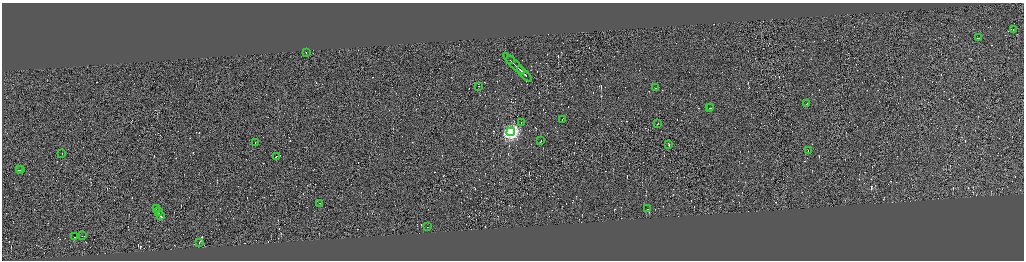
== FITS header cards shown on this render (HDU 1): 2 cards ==
NAXIS1  =                 4088
NAXIS2  =                 1032

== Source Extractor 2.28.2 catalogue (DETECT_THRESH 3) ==
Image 4088 x 1032 px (HDU 1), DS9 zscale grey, zoomed out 1/4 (1 PNG px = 4 x 4 image px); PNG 1026 x 262 px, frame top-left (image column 1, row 1031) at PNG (2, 3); each listed source drawn as its Kron ellipse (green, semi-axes under 4 px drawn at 4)
Background -0.0256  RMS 4.2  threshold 12.6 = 3 sigma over >= 5 px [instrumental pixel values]
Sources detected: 744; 712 cannot appear on this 1/4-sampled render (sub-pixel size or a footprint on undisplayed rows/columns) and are neither listed nor drawn; the other 32 listed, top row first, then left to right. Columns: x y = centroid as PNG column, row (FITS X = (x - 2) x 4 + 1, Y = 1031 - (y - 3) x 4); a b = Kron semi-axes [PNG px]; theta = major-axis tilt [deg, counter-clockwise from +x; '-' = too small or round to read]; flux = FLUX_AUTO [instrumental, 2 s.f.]
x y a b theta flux
1013 30 2 1 - 28000
978 38 2 1 - 62000
306 53 2 1 - 12000
510 60 2 1 - 22000
514 64 14 1 -45 100000
524 74 9 1 -45 67000
479 87 2 1 - 11000
655 88 2 1 - 15000
806 104 3 1 - 24000
710 108 2 1 - 11000
711 108 2 1 - 17000
562 120 3 1 - 29000
521 123 2 1 - 39000
657 124 2 1 - 13000
511 132 4 4 - 660000
541 141 3 1 - 19000
255 143 2 1 - 17000
669 145 3 1 - 36000
808 151 2 1 - 10000
62 154 2 1 - 23000
276 157 2 1 - 30000
19 170 3 1 - 26000
21 170 2 1 - 22000
320 204 2 1 - 10000
156 209 2 1 - 19000
647 209 2 1 - 36000
158 212 3 1 - 41000
160 216 2 1 - 48000
427 227 2 1 - 11000
82 236 2 1 - 24000
75 237 3 1 - 18000
199 243 2 1 - 14000
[712 sub-pixel or undisplayed-footprint detections neither listed nor drawn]